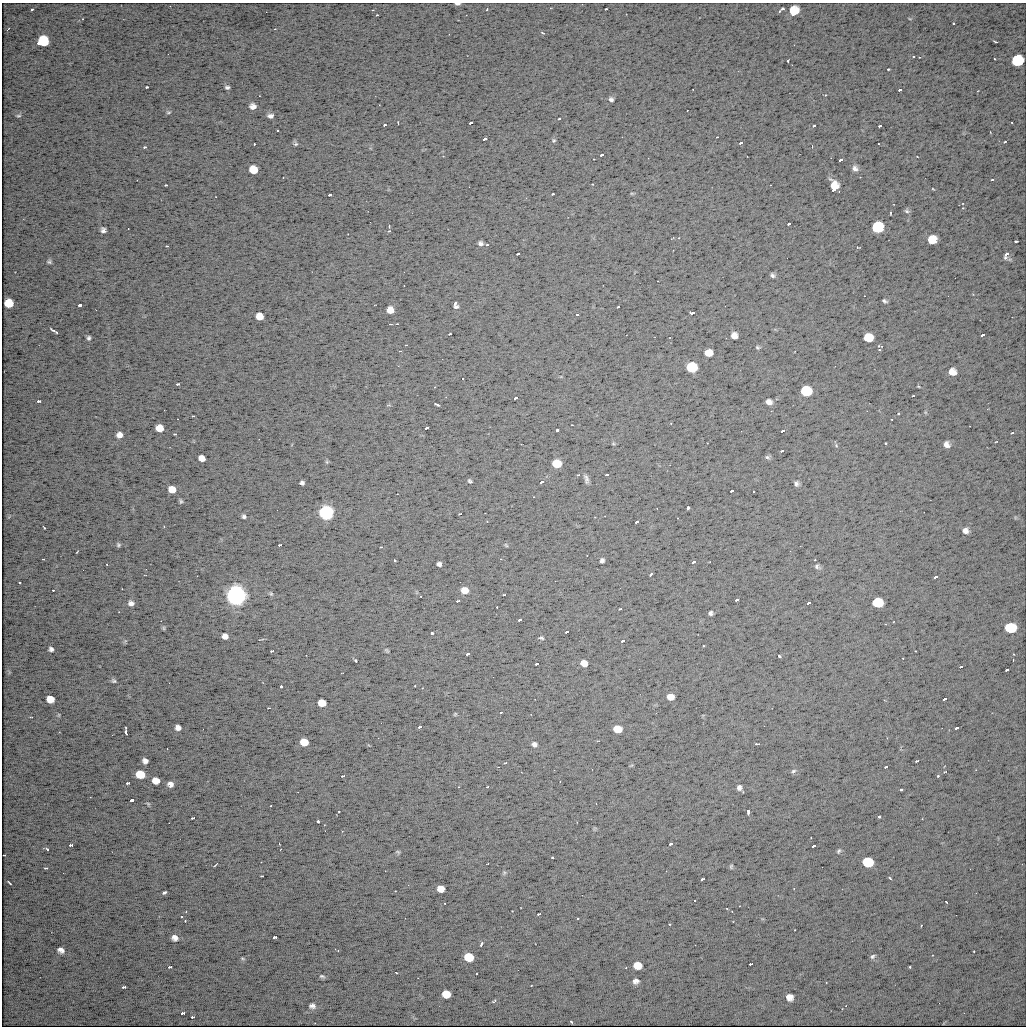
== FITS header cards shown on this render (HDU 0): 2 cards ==
NAXIS1  =                 1024
NAXIS2  =                 1024

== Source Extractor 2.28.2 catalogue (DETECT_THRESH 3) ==
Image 1024 x 1024 px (HDU 0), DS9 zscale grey, 1 PNG px = 1 image px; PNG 1028 x 1028 px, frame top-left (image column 1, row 1024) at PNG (2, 3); no overlay
Background 34.7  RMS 4.7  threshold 14.2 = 3 sigma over >= 5 px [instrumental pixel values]
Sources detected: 304; all 304 listed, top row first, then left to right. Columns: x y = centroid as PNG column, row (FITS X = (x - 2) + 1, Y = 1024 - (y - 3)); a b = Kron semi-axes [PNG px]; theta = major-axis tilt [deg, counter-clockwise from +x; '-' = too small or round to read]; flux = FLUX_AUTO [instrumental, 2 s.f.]
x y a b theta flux
457 4 5 2 - 9.0e+02
170 6 2 2 - 2.2e+02
487 9 3 2 - 2.8e+02
606 9 3 2 - 3.8e+02
782 9 6 3 39 8.5e+02
32 10 3 2 - 3.9e+02
794 11 8 7 - 7.2e+03
376 15 3 2 - 4.1e+02
910 19 5 3 - 2.5e+02
953 24 3 3 - 4.2e+02
8 29 4 2 - 2.9e+02
543 33 6 3 -27 3.5e+02
43 41 9 8 - 1.5e+04
995 42 4 2 - 3.6e+02
788 61 3 2 - 3.8e+02
1017 61 9 8 - 1.5e+04
888 69 3 2 - 3.1e+02
146 87 3 3 - 8.1e+02
227 87 5 4 - 6.9e+02
693 89 2 2 - 2.5e+02
899 90 3 3 - 9.0e+02
611 99 6 5 - 9.9e+02
253 106 6 6 - 2.0e+03
168 112 6 5 - 4.9e+02
18 116 6 4 14 5.3e+02
270 116 7 5 0 1.2e+03
559 119 3 3 - 5.2e+02
398 122 3 2 - 2.0e+02
1012 122 3 2 - 6.5e+02
471 123 4 2 - 1.2e+03
384 125 3 3 - 7.3e+02
813 126 3 3 - 5.3e+02
879 126 3 2 - 6.9e+02
277 131 3 2 - 3.7e+02
990 132 3 2 - 2.0e+02
716 137 3 2 - 1.9e+02
485 139 4 3 - 3.0e+04
554 140 6 6 - 5.5e+02
1004 142 3 2 - 3.4e+02
295 143 6 5 - 6.4e+02
740 143 3 3 - 8.0e+02
254 144 3 3 - 6.0e+02
878 144 2 2 - 2.3e+02
812 146 3 3 - 2.7e+02
144 147 3 3 - 8.3e+02
602 155 4 3 - 1.2e+03
841 160 4 3 - 1.8e+03
855 168 8 7 - 1.4e+03
253 170 7 6 - 6.9e+03
860 177 2 2 - 1.9e+02
992 180 3 2 - 4.0e+02
592 184 4 2 - 2.0e+02
165 185 3 3 - 5.4e+02
770 185 2 2 - 1.6e+02
834 186 9 7 -72 5.6e+03
933 189 4 2 - 2.4e+02
833 190 3 3 - 1.2e+03
632 193 6 4 -1 3.8e+02
552 194 3 3 - 5.0e+02
330 195 4 3 - 1.0e+03
907 211 7 5 -13 6.5e+02
890 213 3 2 - 2.4e+02
370 222 2 2 - 2.2e+02
788 224 3 3 - 8.5e+02
389 226 3 3 - 3.4e+02
877 228 8 7 - 3.1e+04
103 230 5 5 - 1.0e+03
389 231 4 3 - 4.8e+02
679 238 3 2 - 7.3e+02
932 240 7 7 - 6.2e+03
1016 241 3 2 - 6.3e+02
480 243 5 4 - 9.7e+02
487 245 3 3 - 4.1e+02
166 246 3 2 - 2.7e+02
857 247 3 3 - 3.8e+02
518 254 4 2 - 6.1e+02
1006 254 6 4 60 2.4e+03
787 258 2 2 - 9.4e+02
49 262 6 5 - 5.7e+02
772 275 5 4 - 8.0e+02
884 301 5 3 - 6.3e+02
9 303 7 7 - 8.0e+03
455 303 4 3 - 5.8e+02
80 305 4 3 - 2.5e+03
456 307 5 4 - 6.3e+02
617 307 3 2 - 3.8e+02
390 310 6 6 - 4.3e+03
692 313 5 3 - 1.8e+03
577 315 4 3 - 3.0e+03
259 317 6 6 - 4.7e+03
390 324 3 2 - 2.6e+02
53 330 7 3 -33 7.1e+02
449 334 3 2 - 5.4e+02
983 335 4 3 - 2.9e+03
734 336 6 6 - 2.4e+03
89 338 4 3 - 6.3e+02
868 338 7 6 - 8.3e+03
405 345 3 2 - 2.2e+02
880 346 9 4 -11 6.3e+02
758 347 6 5 - 5.1e+02
708 353 6 6 - 5.6e+03
691 367 7 6 - 3.2e+04
952 372 7 7 - 3.3e+03
463 379 3 2 - 4.0e+02
178 384 4 3 - 8.8e+02
806 391 7 6 - 3.3e+04
913 396 3 2 - 2.8e+02
516 398 4 3 - 2.2e+03
39 401 4 3 - 1.6e+03
769 402 6 5 - 1.7e+03
437 404 6 2 -28 4.8e+02
925 412 5 3 - 3.1e+02
898 413 3 3 - 4.6e+02
193 416 3 3 - 2.7e+02
160 428 6 6 - 6.0e+03
427 428 4 3 - 1.8e+03
557 430 3 3 - 8.7e+02
783 431 4 3 - 2.2e+03
1012 433 3 2 - 2.8e+02
174 434 3 3 - 5.5e+02
119 435 7 6 - 2.0e+03
995 442 3 2 - 2.6e+02
886 443 3 3 - 4.7e+02
613 444 6 4 -1 3.7e+02
946 444 6 5 - 1.6e+03
836 445 5 5 - 4.8e+02
782 451 4 2 - 6.3e+02
767 457 7 6 - 6.7e+02
202 458 6 5 - 3.2e+03
327 462 5 4 - 4.0e+02
557 464 6 6 - 1.5e+04
578 475 3 3 - 3.0e+02
607 475 4 2 - 1.1e+03
586 479 11 5 -77 1.2e+03
470 481 5 4 - 5.5e+02
542 482 4 3 - 2.1e+04
302 483 4 4 - 8.4e+02
796 483 6 6 - 9.9e+02
172 489 6 6 - 5.2e+03
732 491 4 3 - 1.4e+03
753 491 2 2 - 1.8e+02
181 501 6 4 -79 4.9e+02
688 508 4 3 - 1.3e+03
326 513 6 6 - 3.2e+05
460 514 3 2 - 5.1e+02
244 516 5 5 - 7.0e+02
487 522 3 2 - 2.6e+02
637 522 4 3 - 1.3e+03
44 528 4 2 - 2.7e+02
965 531 6 5 - 1.6e+03
118 545 5 5 - 6.0e+02
280 545 4 2 - 9.0e+02
506 545 6 3 -46 3.6e+02
380 547 3 2 - 2.8e+02
77 552 3 2 - 2.2e+02
43 559 3 2 - 3.1e+02
602 560 5 4 - 8.3e+02
815 560 2 2 - 2.0e+02
395 561 3 2 - 3.9e+02
694 562 4 3 - 1.9e+03
107 564 3 2 - 3.1e+02
439 564 5 4 - 9.7e+02
817 566 7 5 -32 8.3e+02
651 574 4 2 - 4.7e+02
936 577 4 3 - 2.2e+03
20 582 3 3 - 5.9e+02
122 589 2 2 - 2.3e+02
53 590 2 2 - 2.4e+02
464 590 6 5 - 4.6e+03
271 593 7 4 -49 4.9e+02
236 595 7 6 - 1.4e+06
503 595 3 2 - 5.0e+02
421 596 3 2 - 3.8e+02
737 600 4 3 - 8.4e+02
458 601 4 2 - 6.5e+02
877 602 7 6 - 2.2e+04
131 603 7 6 - 1.4e+03
809 603 4 3 - 2.9e+03
620 609 4 2 - 4.4e+02
711 613 4 4 - 7.4e+02
520 620 4 3 - 1.1e+03
163 628 5 4 - 4.0e+02
1010 628 8 7 - 1.9e+04
567 632 4 2 - 8.6e+02
432 633 3 3 - 6.7e+02
225 636 6 5 - 1.9e+03
541 638 6 4 -16 4.9e+02
125 641 6 4 45 4.7e+02
622 641 3 2 - 5.6e+02
703 646 3 3 - 4.1e+02
51 649 5 5 - 9.6e+02
387 650 6 4 -45 4.4e+02
272 651 4 2 - 7.2e+02
468 654 4 3 - 1.7e+03
779 656 3 3 - 7.1e+02
356 660 3 3 - 5.3e+02
1013 660 2 2 - 2.2e+02
584 663 6 5 - 3.9e+03
537 664 4 2 - 8.3e+02
961 667 4 2 - 4.7e+02
1007 670 4 3 - 7.9e+02
113 681 7 5 -13 6.5e+02
169 683 3 2 - 2.6e+02
281 686 3 3 - 8.9e+02
670 697 6 5 - 3.3e+03
50 699 7 6 - 5.2e+03
945 699 4 3 - 3.0e+03
322 703 6 5 - 7.2e+03
268 708 3 2 - 3.4e+02
501 712 3 2 - 3.3e+02
455 714 5 4 - 3.6e+02
59 715 6 4 89 3.7e+02
30 717 4 3 - 2.5e+02
420 727 4 3 - 1.5e+03
178 728 6 5 - 1.5e+03
957 728 4 3 - 1.9e+03
617 729 7 6 - 8.1e+03
126 732 5 2 - 5.3e+02
304 742 6 6 - 8.1e+03
534 744 7 6 - 1.1e+03
757 744 5 2 - 3.1e+02
145 761 6 5 - 1.4e+03
917 761 4 2 - 5.8e+02
505 763 4 2 - 3.2e+02
631 766 6 4 20 2.9e+02
886 767 4 3 - 6.2e+02
793 771 7 5 33 6.9e+02
944 772 4 3 - 4.0e+02
140 774 7 6 - 1.0e+04
343 776 4 2 - 7.4e+02
938 776 3 3 - 5.5e+02
156 780 6 6 - 3.9e+03
128 783 4 3 - 9.3e+02
170 784 6 5 - 1.6e+03
488 786 4 2 - 5.2e+02
739 787 6 6 - 1.2e+03
901 790 3 3 - 6.4e+02
90 797 3 2 - 3.4e+02
132 800 4 3 - 6.1e+03
148 804 5 4 - 3.5e+02
596 804 2 2 - 1.6e+02
271 806 3 2 - 4.7e+02
339 811 2 2 - 2.0e+02
748 811 5 3 - 1.8e+03
879 816 3 3 - 7.9e+02
193 818 4 2 - 6.7e+02
318 821 3 3 - 5.0e+02
279 844 3 2 - 3.8e+02
671 844 4 3 - 1.2e+03
71 845 4 3 - 1.7e+03
814 846 4 3 - 2.1e+03
47 849 4 3 - 7.6e+02
839 851 7 5 66 6.3e+02
398 852 7 5 -34 4.8e+02
4 855 4 2 - 3.3e+02
552 857 3 2 - 3.2e+02
867 862 8 6 -12 2.0e+04
215 865 6 2 40 3.0e+02
731 866 5 4 - 4.5e+02
46 868 4 3 - 7.2e+02
504 873 7 5 68 5.8e+02
262 876 4 3 - 4.3e+02
890 878 4 2 - 3.5e+02
702 879 4 2 - 1.2e+03
9 883 5 2 - 3.3e+02
441 888 6 5 - 4.9e+03
794 888 3 2 - 3.6e+02
164 892 4 3 - 7.4e+02
695 901 3 2 - 9.3e+02
947 902 3 2 - 4.2e+02
445 903 2 2 - 2.4e+02
727 909 2 2 - 2.1e+02
732 912 3 2 - 5.9e+02
539 914 4 2 - 8.3e+02
578 918 3 2 - 4.0e+02
185 921 3 3 - 3.9e+02
670 924 3 2 - 2.3e+02
921 926 3 2 - 2.5e+02
275 937 4 3 - 3.9e+03
175 938 7 6 - 1.7e+03
481 944 6 3 67 7.0e+02
61 950 6 5 - 1.6e+03
338 951 4 2 - 2.4e+02
974 951 2 2 - 2.2e+02
873 956 7 5 39 6.6e+02
469 957 7 6 - 1.3e+04
243 958 6 4 -33 4.0e+02
751 964 4 2 - 7.6e+02
637 965 7 6 - 4.8e+03
170 967 4 3 - 1.2e+03
910 967 3 2 - 2.9e+02
518 970 2 2 - 2.2e+02
396 972 3 2 - 4.4e+02
322 976 6 4 -21 6.1e+02
418 978 2 2 - 3.5e+02
636 981 6 5 - 1.3e+03
124 987 4 3 - 1.0e+03
446 994 7 6 - 6.0e+03
789 997 7 6 - 2.4e+03
494 1001 5 3 - 6.2e+02
312 1006 8 6 -6 1.3e+03
183 1013 4 3 - 2.4e+03
192 1017 4 2 - 8.7e+02
571 1022 3 2 - 2.5e+02
At the frame edge (FLAGS 8, measured only in part): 2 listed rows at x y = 457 4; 4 855